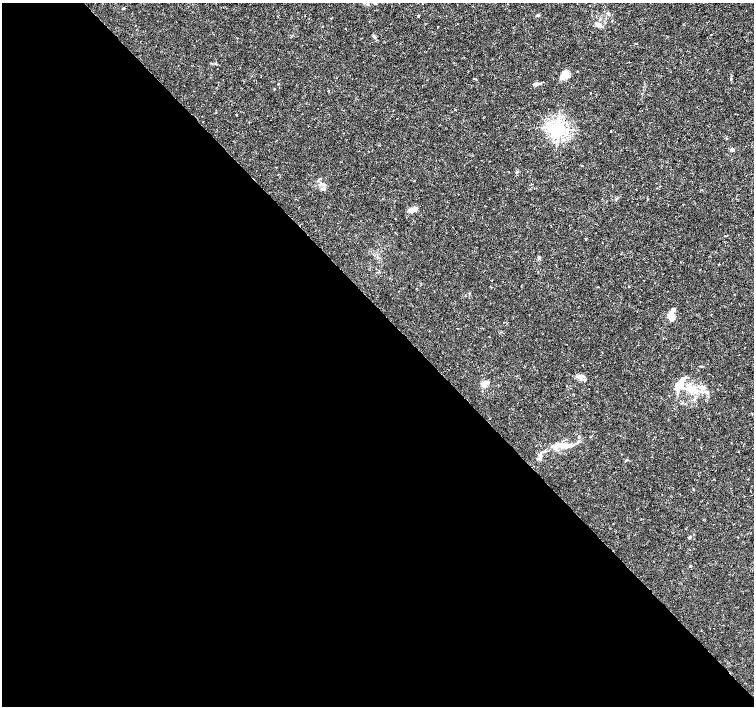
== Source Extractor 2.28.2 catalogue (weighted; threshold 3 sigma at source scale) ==
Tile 9 of 4 x 4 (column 1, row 3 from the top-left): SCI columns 1-1504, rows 1558-2964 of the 6022 x 5995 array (HDU 1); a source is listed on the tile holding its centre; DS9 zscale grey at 2 x 2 block average (1 PNG px = mean of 2 x 2 image px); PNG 756 x 708 px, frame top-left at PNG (2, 3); no overlay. Shown black and unused: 56% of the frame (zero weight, under 3 of 4 exposures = <1% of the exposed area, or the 3 px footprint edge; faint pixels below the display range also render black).
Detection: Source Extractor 2.28.2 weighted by HDU 2 'WHT'; one run over the whole footprint, this tile lists its part. Background 0.00168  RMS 9.3e-04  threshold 0.00418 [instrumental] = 3 sigma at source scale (4.5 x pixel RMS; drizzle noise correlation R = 1.50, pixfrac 1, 0.0396/0.0396 arcsec/px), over >= 5 px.
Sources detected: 38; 6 inside a brighter listed object's ellipse — not listed separately; the other 32 listed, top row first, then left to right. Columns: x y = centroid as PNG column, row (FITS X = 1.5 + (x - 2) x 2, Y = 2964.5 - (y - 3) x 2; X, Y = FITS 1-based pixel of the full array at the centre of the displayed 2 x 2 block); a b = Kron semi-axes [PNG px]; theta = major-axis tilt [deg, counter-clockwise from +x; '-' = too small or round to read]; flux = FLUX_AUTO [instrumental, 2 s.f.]
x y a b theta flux
124 8 3 2 - 0.15
609 13 3 2 - 0.18
537 15 4 3 - 0.35
600 26 8 4 0 0.68
374 36 4 3 - 0.28
636 44 4 2 - 0.13
564 75 10 7 66 2.2
731 79 3 2 - 0.17
278 84 3 2 - 0.11
536 84 8 3 4 0.55
558 128 4 4 - 80
611 131 2 2 - 0.22
732 149 2 2 - 1.3
516 172 3 3 - 0.19
319 179 3 2 - 0.15
320 184 3 2 - 0.18
413 209 11 5 21 1.3
725 236 3 2 - 0.12
539 257 3 3 - 0.19
671 316 11 7 -72 2.1
580 377 11 5 -24 1
488 382 3 3 - 0.41
484 384 3 3 - 6.2
679 384 13 8 56 2.5
703 387 8 4 -26 0.78
692 389 15 6 -33 3.4
682 403 3 2 - 0.19
565 445 15 5 0 2.2
540 456 7 4 69 0.74
627 460 4 3 - 0.22
689 537 2 2 - 0.51
690 566 3 2 - 0.15